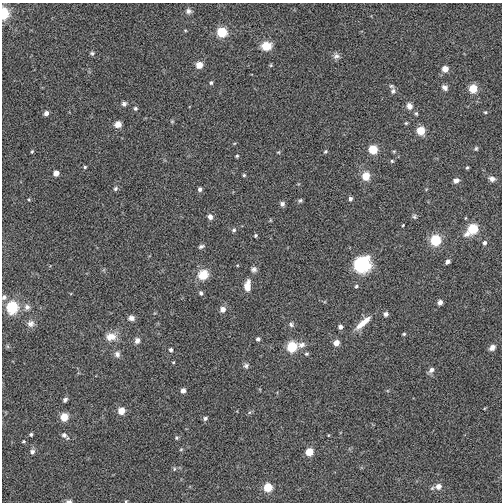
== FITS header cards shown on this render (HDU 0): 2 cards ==
NAXIS1  =                  500
NAXIS2  =                  500

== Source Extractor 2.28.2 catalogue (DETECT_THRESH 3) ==
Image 500 x 500 px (HDU 0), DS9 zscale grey, 1 PNG px = 1 image px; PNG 504 x 504 px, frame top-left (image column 1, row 500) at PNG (2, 3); no overlay
Background -0.00215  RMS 0.056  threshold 0.168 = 3 sigma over >= 5 px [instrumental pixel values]
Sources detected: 104; all 104 listed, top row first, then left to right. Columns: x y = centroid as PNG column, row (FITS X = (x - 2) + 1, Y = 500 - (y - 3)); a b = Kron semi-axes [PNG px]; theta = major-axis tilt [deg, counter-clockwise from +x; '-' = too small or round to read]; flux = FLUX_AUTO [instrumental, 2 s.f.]
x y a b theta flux
188 11 8 7 - 12
3 14 6 4 86 280
185 30 5 3 - 3.3
222 32 6 6 - 190
266 46 10 8 8 61
92 53 5 4 - 6.8
336 56 9 8 - 14
199 65 5 5 - 50
271 65 5 4 - 4.5
445 69 5 5 - 39
211 83 5 4 - 6.2
391 86 8 5 -31 7.4
445 88 8 6 -38 13
473 89 5 5 - 97
393 91 7 6 - 9.4
124 104 7 6 - 9.9
409 106 8 7 - 21
135 108 5 4 - 6.9
485 112 4 3 - 4
46 113 5 4 - 18
416 114 5 4 - 5.3
172 121 6 4 0 4.3
406 123 5 4 - 4.6
118 124 7 7 - 28
421 131 5 5 - 96
476 148 5 4 - 5.1
373 150 6 6 - 120
32 151 5 3 - 4.5
325 151 5 4 - 4.9
394 151 6 3 18 3.6
278 152 5 4 - 3.7
237 156 4 4 - 4.9
392 161 5 5 - 4.8
85 167 4 3 - 5.1
467 167 4 3 - 4.4
56 173 5 4 - 30
244 175 4 4 - 5.1
366 176 8 7 - 51
492 179 8 6 -19 15
456 180 6 5 - 19
115 189 6 5 - 7.5
200 189 5 5 - 10
350 199 4 4 - 11
300 200 6 4 48 6.2
282 204 5 5 - 13
210 217 6 5 - 17
414 217 6 5 - 6.9
270 220 5 3 - 3.5
403 225 3 2 - 3.1
473 229 8 6 40 200
234 230 6 6 - 7.1
256 235 5 4 - 5
435 240 6 6 - 230
484 243 6 5 - 10
201 246 7 5 20 9.4
447 262 5 4 - 12
362 264 17 15 36 180
254 269 7 7 - 12
203 275 13 11 36 58
247 286 12 7 83 38
356 286 4 4 - 5.2
201 293 5 5 - 8.2
4 297 7 6 - 9.9
440 302 5 4 - 19
12 307 6 6 - 340
27 307 7 7 - 16
223 309 6 5 - 25
386 314 6 5 - 10
131 318 8 6 -6 17
31 323 9 9 - 19
363 323 24 7 41 48
291 324 7 6 - 8.5
340 327 4 4 - 13
404 334 4 4 - 4.6
111 337 14 10 9 42
258 339 5 4 - 9.1
137 341 7 6 - 17
336 343 5 5 - 30
301 345 10 7 11 18
292 347 6 6 - 210
492 347 8 6 38 17
171 350 5 4 - 9.1
117 354 8 7 - 15
306 354 5 5 - 5.7
173 362 4 4 - 3.6
246 366 7 6 - 9.5
431 370 8 6 49 14
183 391 5 4 - 21
65 400 6 5 - 8.5
121 411 5 5 - 56
64 417 5 5 - 83
205 418 5 4 - 8.9
31 434 4 4 - 6.4
64 435 8 7 - 13
176 438 5 5 - 5.9
24 441 5 4 - 4.5
181 449 5 3 - 4
32 452 6 5 - 13
309 452 5 5 - 80
174 469 5 5 - 6
438 486 7 6 - 27
268 487 5 5 - 110
69 501 7 4 -4 8.9
126 501 4 3 - 3
At the frame edge (FLAGS 8, measured only in part): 4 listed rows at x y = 3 14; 4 297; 69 501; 126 501